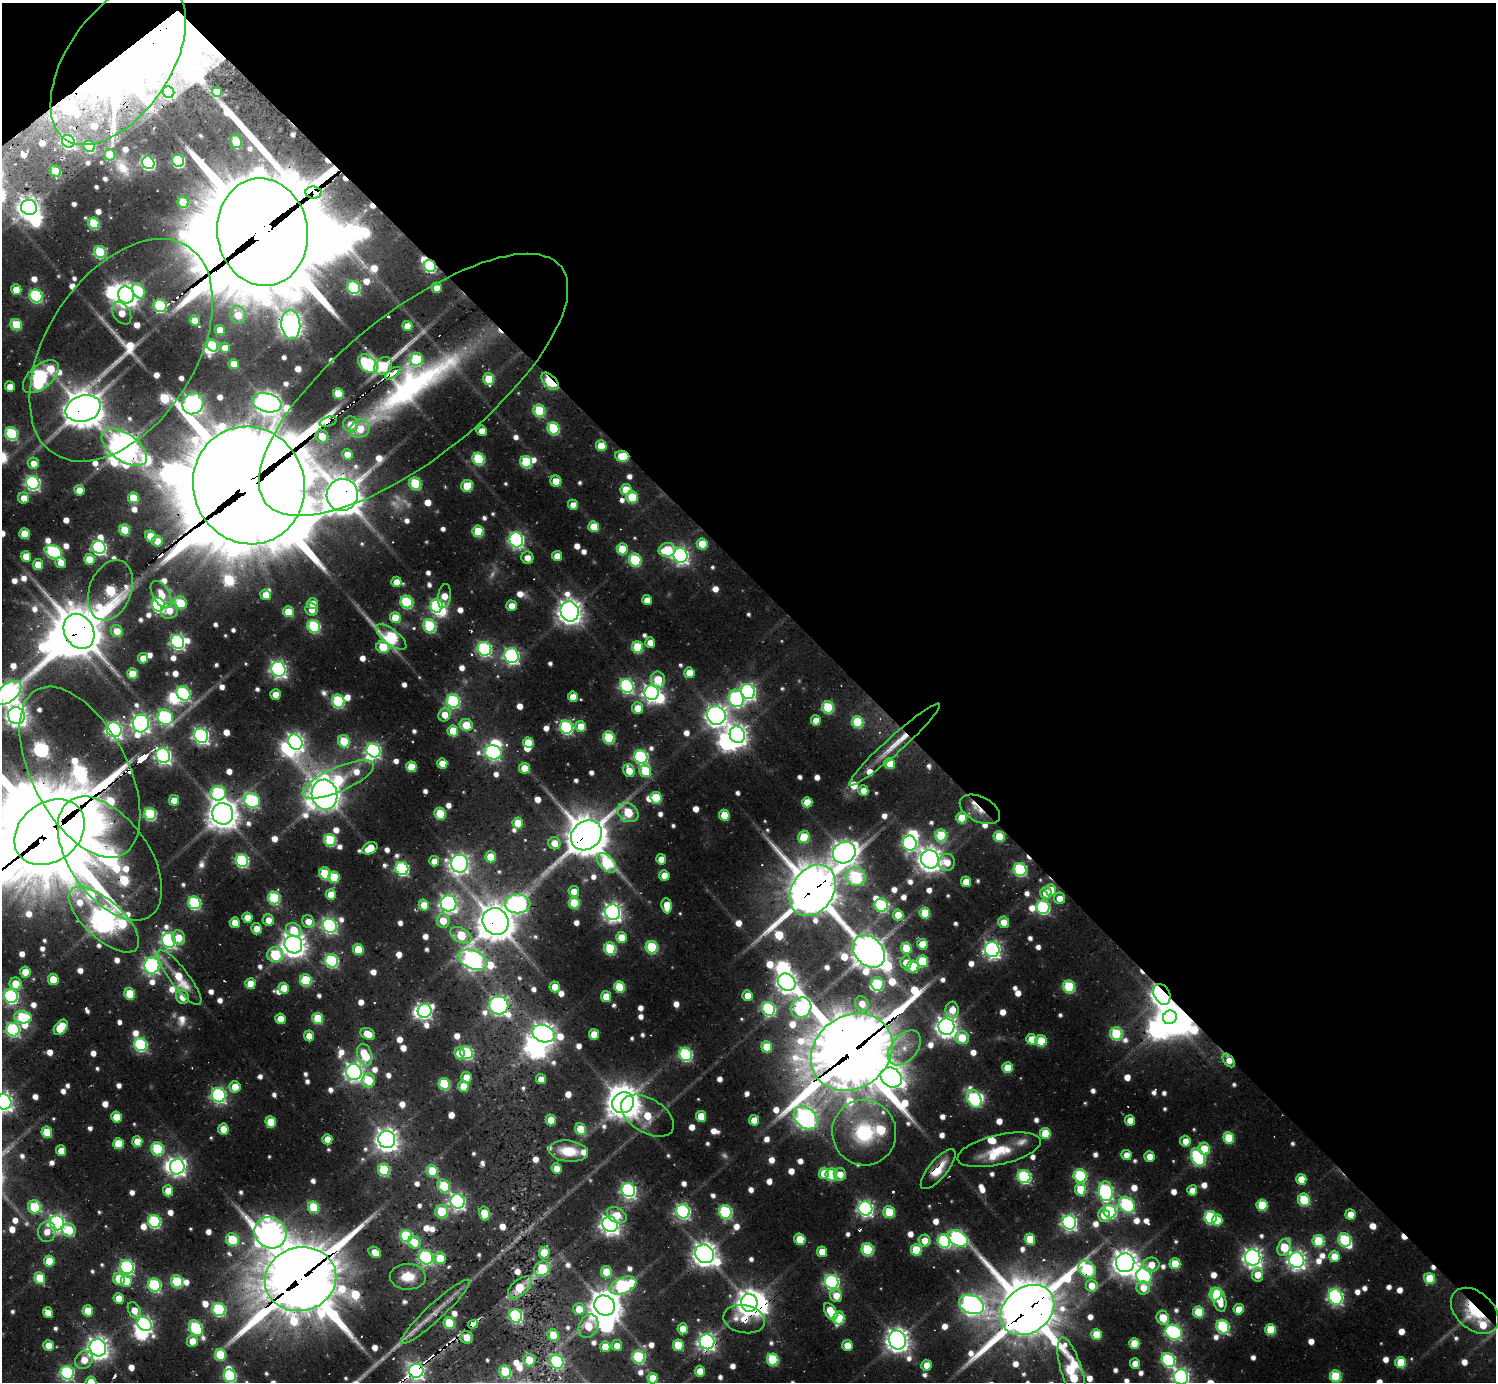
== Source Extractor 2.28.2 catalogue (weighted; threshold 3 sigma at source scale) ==
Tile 3 of 4 x 4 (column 3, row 1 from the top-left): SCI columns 2987-4480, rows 4365-5744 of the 6328 x 6302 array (HDU 1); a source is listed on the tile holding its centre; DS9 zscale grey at full resolution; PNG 1498 x 1384 px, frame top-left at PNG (2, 3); each listed source drawn as its Kron ellipse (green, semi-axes under 4 px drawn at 4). Shown black and unused: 43% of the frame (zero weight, under 2 of 3 exposures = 12% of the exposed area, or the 3 px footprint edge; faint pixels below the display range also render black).
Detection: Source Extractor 2.28.2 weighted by HDU 2 'WHT'; one run over the whole footprint, this tile lists its part. Background 0.081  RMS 0.0099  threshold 0.0445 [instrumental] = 3 sigma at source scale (4.5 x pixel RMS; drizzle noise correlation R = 1.50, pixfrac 1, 0.05/0.05 arcsec/px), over >= 5 px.
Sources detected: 980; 17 too faint to see at this stretch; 47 inside a brighter object's white glare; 18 cosmic-ray / hot-pixel residue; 1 long thin detection or spike segment (spike, bleed or trail) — neither listed nor drawn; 20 inside a brighter listed object's ellipse — not listed separately; of the other 877, all 500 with FLUX_AUTO >= 13.5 (the completeness limit of this list) listed and drawn (377 fainter detections not listed), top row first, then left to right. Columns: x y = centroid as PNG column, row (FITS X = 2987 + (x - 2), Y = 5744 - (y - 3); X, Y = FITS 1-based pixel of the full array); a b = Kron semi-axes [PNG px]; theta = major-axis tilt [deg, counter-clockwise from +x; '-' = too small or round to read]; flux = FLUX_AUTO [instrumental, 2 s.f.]
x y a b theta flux
118 63 93 51 55 790
168 92 6 5 - 60
217 92 5 5 - 19
68 141 7 6 - 220
236 141 7 5 -76 41
89 146 6 5 - 67
110 155 5 5 - 45
178 161 6 5 - 140
148 163 6 6 - 190
55 171 6 5 - 29
314 193 8 6 -5 1200
183 202 6 5 - 35
29 207 8 7 - 830
94 223 6 5 - 71
263 232 54 45 -81 27000
100 252 6 6 - 83
430 266 6 6 - 130
354 288 7 6 - 140
437 288 5 5 - 14
16 290 5 5 - 21
139 291 8 6 -64 46
126 295 8 7 - 1000
36 296 7 6 - 160
160 306 7 6 - 130
122 313 12 8 -56 18
238 315 9 8 - 19
195 321 5 5 - 22
16 325 6 5 - 48
291 325 15 9 -85 990
407 326 5 5 - 19
220 330 5 5 - 19
212 345 6 5 - 68
225 348 5 5 - 16
121 350 123 74 57 160
416 359 6 6 - 85
234 364 5 5 - 17
368 364 11 7 -42 180
383 366 10 7 42 48
393 373 9 3 35 69
41 377 21 11 41 310
489 379 6 5 - 46
550 381 11 6 -45 80
414 385 189 72 39 900
10 387 5 5 - 15
338 393 5 5 - 44
267 403 15 9 -15 1000
193 404 11 10 - 590
83 409 18 13 16 2900
539 411 6 5 - 82
328 421 9 5 18 470
351 424 7 7 - 17
553 428 6 6 - 91
360 429 10 9 - 24
482 431 5 5 - 15
11 433 7 6 - 130
322 436 7 6 - 25
601 446 5 5 - 33
124 447 26 13 -35 1800
347 454 5 5 - 15
622 456 7 5 -5 43
478 459 6 5 - 92
526 462 6 5 - 88
33 463 6 5 - 14
556 481 5 5 - 21
33 483 7 6 - 290
415 484 6 6 - 94
249 485 59 55 -70 28000
467 486 6 5 - 46
79 490 5 5 - 17
626 490 6 5 - 35
342 495 16 15 - 3200
632 497 6 5 - 54
24 498 6 5 - 16
133 498 5 5 - 34
573 505 5 4 - 14
594 527 5 5 - 32
125 530 6 5 - 48
478 531 6 5 - 58
24 534 5 5 - 34
150 536 6 5 - 21
516 540 8 6 -70 320
157 541 5 5 - 19
702 544 5 5 - 33
99 547 7 6 - 280
622 549 6 5 - 41
667 550 8 7 - 55
53 552 9 6 -24 190
681 555 7 7 - 420
26 556 5 5 - 24
557 556 5 5 - 17
527 558 6 6 - 14
89 559 5 5 - 27
635 560 6 6 - 100
61 562 6 5 - 15
38 565 5 5 - 24
396 582 5 5 - 16
110 590 31 21 70 120
161 595 15 8 -58 19
265 595 5 5 - 17
444 596 12 6 82 21
647 600 5 5 - 17
407 602 6 6 - 120
180 603 7 6 - 48
312 604 6 5 - 16
158 605 7 6 - 240
436 606 7 6 - 180
512 606 5 5 - 17
312 609 6 6 - 14
169 610 9 8 - 18
570 611 10 9 - 1100
288 612 5 5 - 27
395 618 5 5 - 33
314 626 6 6 - 130
430 626 7 6 - 120
79 631 18 14 -61 4000
117 631 6 5 - 22
391 637 18 7 -37 140
177 642 7 6 - 310
650 643 5 5 - 17
383 647 6 6 - 52
638 647 6 5 - 67
484 649 7 6 - 230
512 656 7 7 - 330
143 658 5 5 - 15
278 669 7 7 - 420
689 673 5 5 - 27
132 674 5 5 - 33
658 680 8 7 - 40
627 686 7 6 - 250
748 692 8 6 -60 350
8 693 15 8 40 840
183 693 8 6 -49 210
651 693 7 7 - 480
275 694 5 5 - 16
573 697 5 5 - 17
736 698 9 7 -72 230
338 701 6 6 - 130
453 701 7 6 - 170
828 707 6 5 - 87
638 708 6 5 - 22
444 715 7 6 - 20
716 715 9 9 - 820
16 716 8 8 - 820
165 717 8 7 - 220
816 720 5 5 - 18
857 722 6 5 - 70
141 723 9 8 - 540
466 725 6 6 - 32
581 726 5 5 - 22
566 727 7 6 - 200
114 730 7 7 - 430
453 731 5 5 - 35
737 735 8 7 - 720
201 736 7 6 - 370
609 738 6 5 - 79
344 741 6 5 - 48
295 742 8 6 -54 530
528 742 5 5 - 37
895 745 60 8 42 32
373 750 7 6 - 260
493 752 8 7 - 270
163 756 8 7 - 400
641 757 7 6 - 220
442 763 5 5 - 21
890 763 5 5 - 30
411 767 5 5 - 37
524 768 5 5 - 26
629 771 7 5 -64 21
645 771 6 6 - 58
80 772 93 48 -62 570
338 779 38 12 24 97
863 790 5 5 - 13
218 793 8 7 - 150
325 795 15 13 -78 1600
656 798 6 5 - 55
174 800 5 5 - 21
252 800 8 7 - 220
807 802 5 5 - 26
980 809 22 12 -26 19
628 812 11 8 -37 69
150 814 6 6 - 120
223 814 11 10 - 1700
440 814 6 5 - 44
724 815 5 5 - 29
962 818 5 5 - 35
518 823 5 5 - 35
49 832 38 29 37 16000
586 835 16 14 39 3500
941 836 6 6 - 63
804 837 6 5 - 40
999 837 5 5 - 49
330 840 6 6 - 100
554 843 6 6 - 19
910 843 7 7 - 220
370 848 8 5 28 25
844 852 12 10 36 1100
490 857 5 5 - 32
110 858 70 39 -55 730
661 859 5 5 - 17
930 859 9 8 - 1000
242 861 6 6 - 170
434 861 5 5 - 14
947 862 8 8 - 18
606 863 12 7 -46 100
459 864 9 8 - 660
402 869 7 6 - 200
1020 869 6 6 - 150
325 873 6 5 - 66
664 875 5 5 - 19
334 877 6 5 - 48
856 877 10 9 - 140
966 882 5 5 - 21
813 890 27 20 56 5000
1051 890 6 5 - 40
574 891 5 5 - 15
1046 893 6 5 - 16
331 894 5 5 - 20
274 898 6 6 - 110
1059 898 6 5 - 15
194 903 6 6 - 150
448 903 8 7 - 500
574 903 6 5 - 57
517 904 13 9 0 360
424 905 5 5 - 26
881 905 7 6 - 140
667 906 7 5 -84 26
1043 907 7 6 - 190
613 912 8 7 - 560
925 913 5 5 - 50
898 915 5 5 - 28
247 918 5 5 - 18
104 920 44 19 -42 1500
268 920 6 5 - 14
443 921 7 6 - 23
495 921 14 12 -55 2600
308 922 6 6 - 17
1004 922 5 5 - 17
235 923 5 5 - 22
330 926 7 6 - 290
257 929 6 5 - 14
294 930 8 7 - 29
461 935 11 7 -29 55
621 937 5 5 - 25
179 938 7 6 - 20
169 940 7 6 - 320
293 944 9 8 - 1100
922 944 5 5 - 23
652 947 6 6 - 96
610 948 6 6 - 94
906 948 5 5 - 46
358 949 5 5 - 37
992 949 7 7 - 470
869 951 18 13 -47 2000
275 955 8 7 - 86
473 960 15 9 -23 570
332 961 7 6 - 180
922 961 5 5 - 67
906 962 7 5 -88 17
152 965 8 7 - 340
913 967 6 6 - 40
25 972 5 5 - 24
179 978 34 9 -52 46
53 979 6 5 - 27
306 980 6 6 - 78
787 982 9 8 - 790
16 984 6 6 - 25
250 984 5 5 - 19
877 984 6 6 - 96
555 987 5 5 - 24
619 987 5 5 - 53
1069 987 6 6 - 92
284 988 5 5 - 25
130 994 6 5 - 40
1162 994 11 8 -62 730
747 995 5 5 - 16
11 996 7 6 - 270
606 996 5 5 - 25
182 997 7 6 - 15
862 1004 8 6 -55 15
499 1005 10 9 - 470
801 1008 11 9 44 230
769 1009 7 6 - 190
952 1010 8 6 -89 21
425 1011 7 7 - 260
23 1017 9 6 -8 82
1170 1017 7 6 - 1000
318 1018 6 5 - 53
280 1019 5 5 - 21
61 1027 8 5 53 54
946 1027 8 8 - 830
13 1030 7 6 - 220
368 1034 8 5 -29 21
543 1034 11 8 -19 820
594 1034 5 5 - 24
1116 1034 6 6 - 93
309 1036 5 5 - 18
962 1038 7 6 - 36
1032 1039 5 5 - 22
1041 1041 5 5 - 50
140 1045 7 6 - 190
767 1047 5 5 - 36
904 1048 20 13 49 19
466 1052 7 6 - 150
852 1052 43 36 36 10000
459 1053 6 5 - 17
686 1054 7 6 - 170
365 1055 11 7 -73 52
1229 1060 8 4 -53 14
1007 1068 5 5 - 28
354 1072 8 7 - 530
466 1077 5 5 - 19
891 1077 11 9 -34 600
541 1079 5 5 - 14
368 1080 7 6 - 45
444 1084 6 5 - 81
235 1087 5 5 - 23
463 1087 5 5 - 29
219 1095 7 6 - 300
974 1099 9 6 -63 180
4 1102 8 7 - 570
623 1103 11 10 - 1800
647 1116 29 17 -31 52
701 1116 5 5 - 27
116 1117 5 5 - 27
806 1118 13 10 -43 700
551 1120 5 5 - 21
754 1120 5 5 - 20
1130 1120 5 5 - 19
271 1122 5 5 - 37
223 1129 5 5 - 25
581 1129 6 5 - 40
47 1132 5 5 - 38
864 1133 33 32 - 110
1045 1133 5 5 - 39
1229 1138 6 5 - 51
327 1139 5 5 - 18
387 1140 8 8 - 920
137 1141 5 5 - 22
1185 1141 5 5 - 14
118 1144 5 5 - 41
157 1149 6 6 - 110
1204 1149 6 5 - 35
999 1150 42 15 13 38
61 1151 5 5 - 18
568 1151 20 10 -6 35
1126 1155 5 5 - 14
1149 1156 5 5 - 16
1198 1157 9 6 -68 210
177 1167 8 7 - 500
557 1169 5 5 - 20
938 1169 25 9 50 23
384 1170 6 5 - 85
432 1171 6 5 - 51
824 1173 5 5 - 33
840 1174 6 6 - 15
831 1175 6 5 - 69
1080 1176 7 6 - 120
1024 1177 6 6 - 190
1301 1179 5 5 - 24
444 1186 7 5 -50 72
1081 1189 6 5 - 42
628 1190 7 6 - 330
1192 1190 5 5 - 17
168 1191 5 5 - 23
1106 1191 10 7 -82 270
1304 1200 6 6 - 67
458 1201 7 7 - 380
1127 1205 9 7 -43 200
1262 1205 5 5 - 56
34 1207 6 6 - 74
314 1207 6 5 - 63
865 1208 7 7 - 360
683 1211 7 6 - 270
442 1212 6 6 - 62
726 1212 7 6 - 160
889 1212 6 5 - 54
1110 1212 7 6 - 170
484 1214 7 5 -75 29
1350 1214 5 5 - 18
617 1215 10 7 -31 21
1104 1215 7 6 - 18
1210 1217 6 6 - 140
1217 1220 6 5 - 20
154 1221 6 6 - 170
1069 1222 7 6 - 370
57 1223 7 7 - 460
610 1224 8 7 - 670
69 1230 7 6 - 41
47 1232 10 9 - 15
270 1233 16 15 - 1100
406 1236 6 6 - 110
958 1238 11 7 -31 310
800 1239 6 5 - 33
1030 1239 5 5 - 43
232 1240 6 6 - 70
1345 1240 7 6 - 120
925 1241 6 6 - 18
944 1241 7 6 - 170
1318 1241 6 6 - 70
414 1242 6 6 - 23
1284 1247 9 6 70 52
867 1249 6 6 - 110
916 1250 5 5 - 51
375 1252 6 5 - 16
822 1252 5 5 - 23
544 1253 6 5 - 36
705 1254 10 8 -37 1100
1334 1256 5 5 - 23
426 1257 7 6 - 220
1253 1257 8 7 - 640
440 1258 6 6 - 38
1297 1260 8 7 - 570
49 1261 5 5 - 27
1125 1263 9 9 - 1200
1175 1264 5 5 - 43
1151 1265 8 7 - 19
127 1267 7 6 - 260
542 1269 8 6 42 73
1087 1269 9 7 -39 150
606 1272 6 5 - 32
1257 1275 7 5 85 20
1144 1276 8 7 - 250
408 1277 18 13 -2 24
40 1278 6 5 - 43
1430 1278 5 5 - 45
119 1279 6 5 - 44
300 1279 36 31 15 9200
126 1281 6 5 - 23
177 1282 6 6 - 94
832 1282 7 6 - 300
154 1285 7 6 - 160
623 1285 14 8 22 210
1092 1286 6 6 - 21
520 1287 14 7 41 35
1143 1288 7 6 - 16
1215 1294 6 6 - 120
836 1296 6 6 - 17
1336 1297 8 6 -64 310
119 1298 5 5 - 22
1219 1300 12 6 -75 26
749 1303 9 8 - 1200
971 1304 12 9 -21 600
605 1306 10 10 - 1900
219 1309 7 6 - 160
579 1309 6 6 - 24
1239 1309 5 5 - 21
134 1310 9 6 -62 18
1027 1310 29 22 37 6800
88 1311 5 5 - 31
1475 1311 27 18 -42 69
435 1312 46 8 43 20
831 1312 9 5 -59 35
1198 1312 6 5 - 49
48 1313 6 5 - 18
516 1316 7 6 - 200
839 1318 7 5 79 72
1163 1318 7 6 - 31
744 1319 21 14 -11 34
449 1323 6 5 - 51
145 1324 8 6 -45 350
473 1324 5 4 - 60
588 1326 12 9 63 39
1223 1327 7 6 - 140
196 1328 8 6 -56 160
683 1329 5 5 - 20
1271 1330 5 5 - 54
1174 1332 8 7 - 270
1096 1334 5 5 - 31
553 1335 6 5 - 33
467 1337 6 6 - 19
897 1340 9 8 - 1100
192 1341 6 5 - 17
707 1342 7 7 - 460
1134 1343 5 5 - 32
48 1345 5 5 - 18
617 1345 5 5 - 14
678 1345 6 5 - 47
847 1345 5 5 - 19
605 1347 5 5 - 26
98 1348 9 8 - 850
220 1355 6 5 - 47
639 1357 6 6 - 140
773 1359 6 5 - 90
84 1360 9 8 - 19
529 1360 6 6 - 31
1168 1360 7 6 - 190
557 1362 7 6 - 170
1401 1362 5 5 - 45
1135 1363 5 5 - 14
926 1365 5 5 - 15
416 1371 7 7 - 450
700 1371 5 5 - 17
505 1372 6 6 - 69
1072 1372 35 10 -73 140
67 1373 7 6 - 200
230 1376 6 6 - 140
1336 1376 6 5 - 81
1181 1377 7 7 - 440
653 1378 5 5 - 24
91 1382 5 5 - 24
Overlapping masked pixels (flux is a lower limit): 45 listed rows (the first 20) at x y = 118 63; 314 193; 263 232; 430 266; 393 373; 550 381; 414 385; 83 409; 328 421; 322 436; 124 447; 622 456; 249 485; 342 495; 79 631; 895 745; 163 756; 80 772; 980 809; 49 832
Isophote crosses this tile's border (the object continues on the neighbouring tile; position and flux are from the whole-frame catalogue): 10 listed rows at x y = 8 693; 16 716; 49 832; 11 996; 4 1102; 1072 1372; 230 1376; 1336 1376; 1181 1377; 91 1382